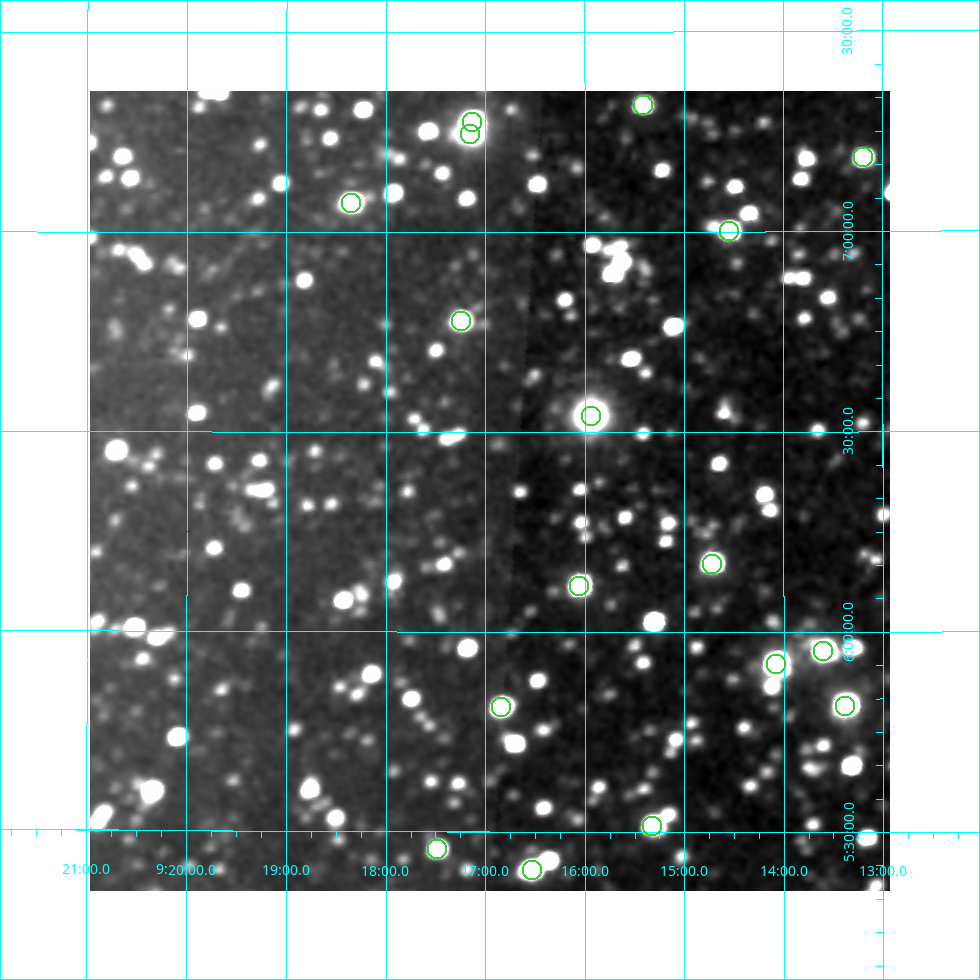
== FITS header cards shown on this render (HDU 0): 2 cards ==
NAXIS1  =                  800
NAXIS2  =                  800

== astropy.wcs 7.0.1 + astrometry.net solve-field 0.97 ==
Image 800 x 800 px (HDU 0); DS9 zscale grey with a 90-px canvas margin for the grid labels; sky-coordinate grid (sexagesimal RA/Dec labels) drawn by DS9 from the SOLVED WCS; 17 Tycho-2 reference stars matched to detected sources circled (green)
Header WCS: RA---AIT/DEC--AIT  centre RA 09:16:58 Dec +06:21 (139.24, +6.35 deg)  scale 9 arcsec/px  FOV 120.0' x 120.0'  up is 0 deg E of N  parity normal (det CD < 0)
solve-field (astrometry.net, Tycho-2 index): SOLVED blind (the header's WCS was not the basis of the solution)
Solved WCS: RA---TAN-SIP/DEC--TAN-SIP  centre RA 09:16:57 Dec +06:21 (139.24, +6.35 deg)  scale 8.99 arcsec/px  FOV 119.9' x 120.1'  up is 0 deg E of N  parity normal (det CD < 0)
Header WCS and blind solve agree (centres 10 arcsec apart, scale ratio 0.9993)
Tycho-2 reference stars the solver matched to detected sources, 17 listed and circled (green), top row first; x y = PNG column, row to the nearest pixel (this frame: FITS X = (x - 90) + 1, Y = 800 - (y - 91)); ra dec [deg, ICRS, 3 dp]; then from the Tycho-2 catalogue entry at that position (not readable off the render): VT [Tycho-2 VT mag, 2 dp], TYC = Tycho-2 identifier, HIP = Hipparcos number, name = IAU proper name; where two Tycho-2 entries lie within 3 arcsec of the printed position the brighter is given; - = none
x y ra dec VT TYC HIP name
643 105 138.853 +7.317 9.66 233-325-1 - -
472 122 139.282 +7.275 8.32 233-357-1 - -
470 134 139.288 +7.246 8.03 233-371-1 - -
863 157 138.298 +7.185 9.69 233-256-1 - -
351 203 139.587 +7.073 8.66 233-778-1 45653 -
729 231 138.635 +7.002 9.44 233-1362-1 - -
461 321 139.311 +6.778 9.66 233-1131-1 - -
591 416 138.985 +6.541 8.01 233-762-1 45471 -
712 564 138.680 +6.170 8.99 233-473-1 45366 -
579 586 139.014 +6.115 9.19 233-58-1 - -
823 651 138.400 +5.953 8.90 233-1267-1 - -
776 664 138.519 +5.920 8.35 233-1702-1 - -
845 706 138.345 +5.816 7.29 233-1024-1 45252 -
501 707 139.211 +5.812 9.17 233-632-1 - -
652 826 138.830 +5.515 9.16 233-928-1 45420 -
437 849 139.371 +5.457 9.04 233-1293-1 - -
532 870 139.134 +5.405 9.12 233-1391-1 - -